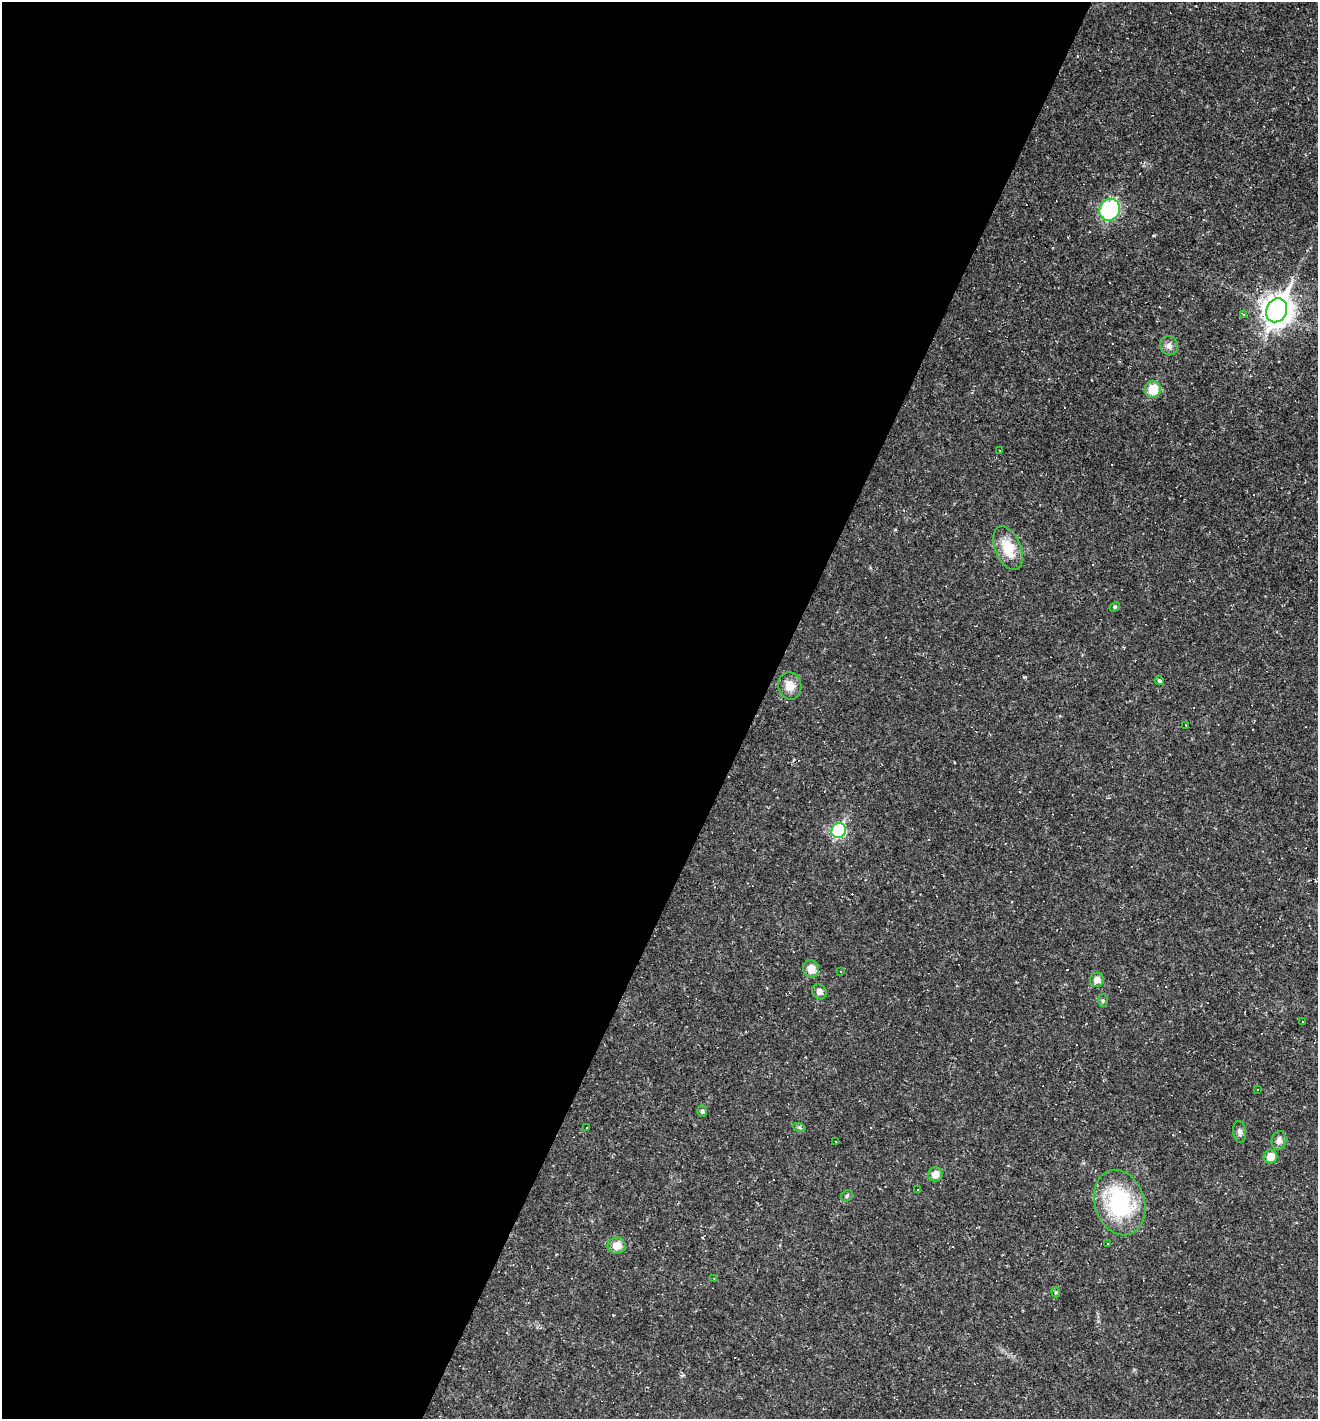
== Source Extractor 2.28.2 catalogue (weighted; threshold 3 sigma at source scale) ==
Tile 5 of 4 x 4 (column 1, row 2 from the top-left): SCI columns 140-1455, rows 2833-4249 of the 5676 x 5665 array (HDU 1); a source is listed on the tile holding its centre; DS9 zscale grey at full resolution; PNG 1320 x 1421 px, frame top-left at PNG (2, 2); each listed source drawn as its Kron ellipse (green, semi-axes under 4 px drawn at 4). Shown black and unused: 57% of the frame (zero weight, under 2 of 3 exposures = <1% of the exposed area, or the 3 px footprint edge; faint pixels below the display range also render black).
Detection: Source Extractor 2.28.2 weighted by HDU 2 'WHT'; one run over the whole footprint, this tile lists its part. Background 0.0384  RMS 0.0067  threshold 0.03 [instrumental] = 3 sigma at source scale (4.5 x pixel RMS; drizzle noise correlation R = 1.50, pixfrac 1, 0.05/0.05 arcsec/px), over >= 5 px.
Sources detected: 51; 17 cosmic-ray / hot-pixel residue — neither listed nor drawn; the other 34 listed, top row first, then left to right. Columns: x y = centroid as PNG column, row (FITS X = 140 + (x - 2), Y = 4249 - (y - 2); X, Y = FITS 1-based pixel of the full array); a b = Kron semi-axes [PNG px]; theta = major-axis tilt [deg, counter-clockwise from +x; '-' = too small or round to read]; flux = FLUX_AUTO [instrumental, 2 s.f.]
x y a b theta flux
1110 210 11 10 - 68
1277 310 12 10 65 770
1244 314 4 3 - 1
1169 346 10 9 - 3.1
1153 389 8 8 - 16
999 450 3 2 - 0.4
1008 548 23 12 -67 18
1115 607 6 4 33 1.2
1159 681 4 4 - 1.3
790 686 13 11 -78 7.7
1186 725 3 2 - 0.44
839 830 8 7 - 79
811 969 8 8 - 7.8
840 971 2 2 - 0.53
1097 980 7 7 - 4.2
819 992 8 6 -44 3.6
1103 1000 6 5 - 1.1
1303 1021 3 3 - 2.7
1257 1089 3 2 - 0.67
702 1111 5 5 - 1.2
799 1127 7 4 -18 1
586 1128 3 2 - 0.64
1240 1132 11 6 -83 2.5
1279 1141 9 7 77 3.3
835 1142 3 2 - 0.58
1270 1157 7 6 - 7.4
935 1174 7 7 - 6.4
918 1190 3 2 - 0.63
847 1196 6 5 - 1.1
1120 1202 33 25 -73 66
1108 1244 3 2 - 0.4
617 1246 9 8 - 7.2
714 1278 3 2 - 0.44
1056 1292 5 4 - 0.94